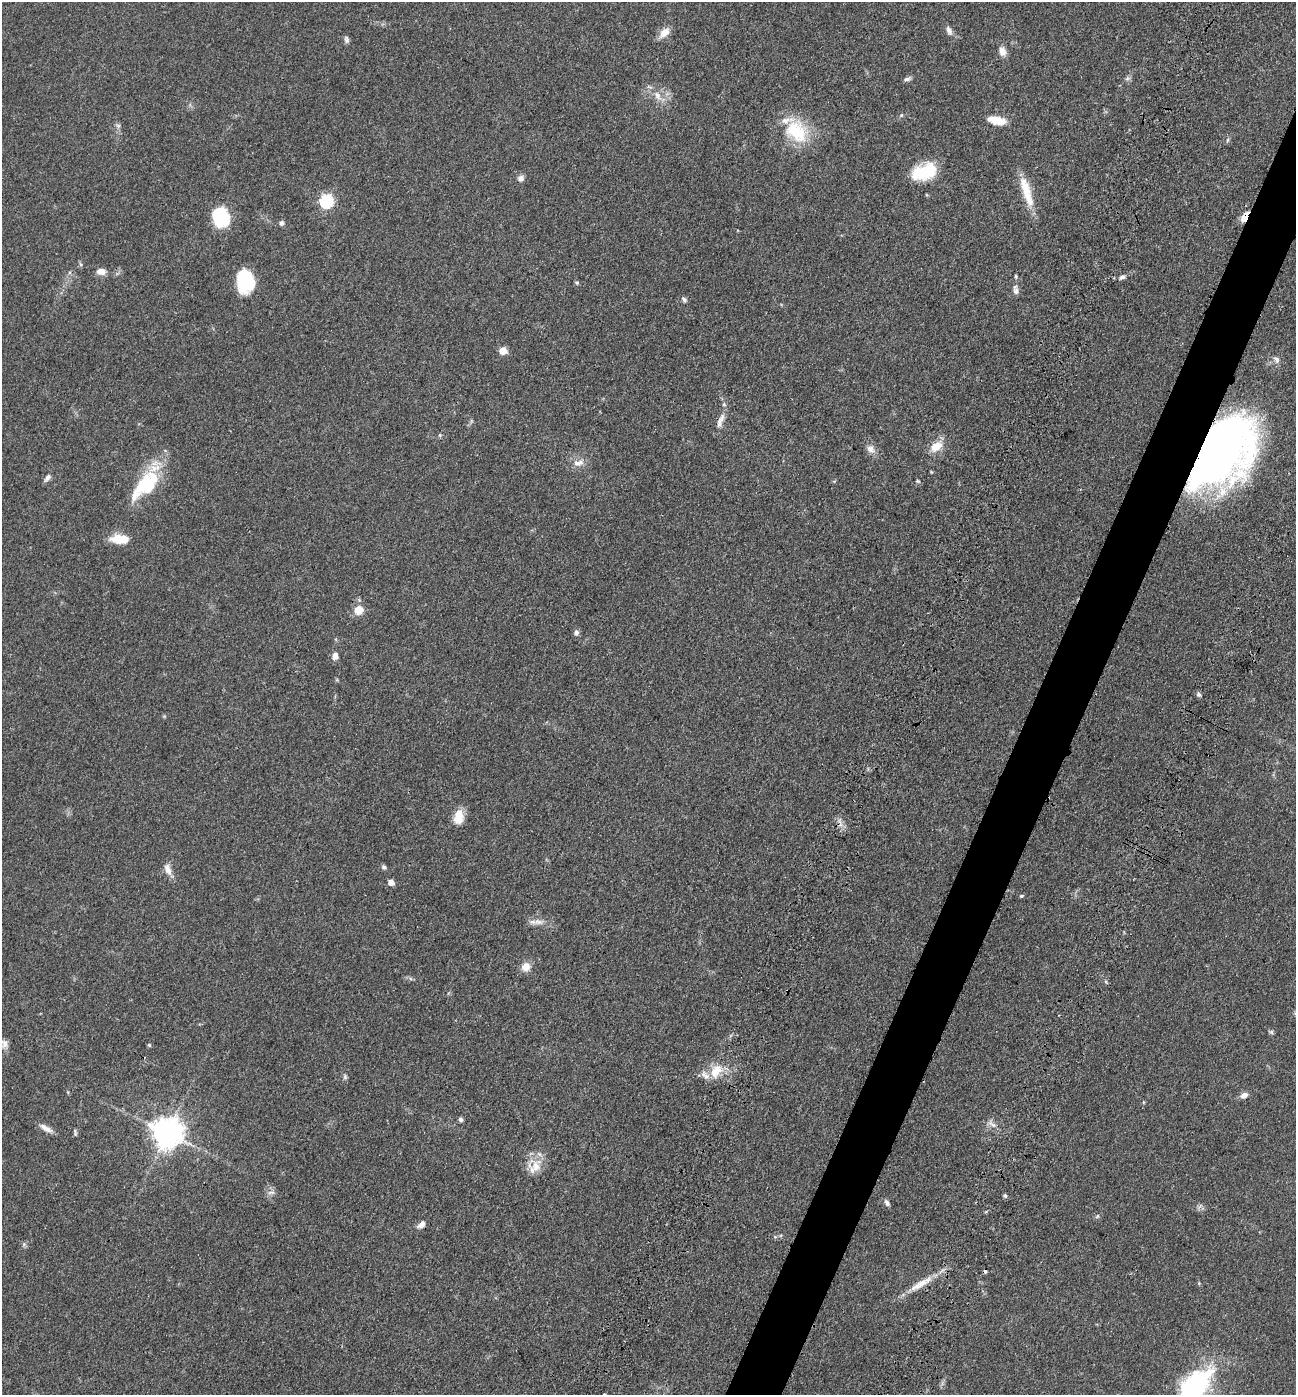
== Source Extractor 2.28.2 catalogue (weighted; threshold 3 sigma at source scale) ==
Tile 10 of 4 x 4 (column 2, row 3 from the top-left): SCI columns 1622-2915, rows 1520-2912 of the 5967 x 5890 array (HDU 1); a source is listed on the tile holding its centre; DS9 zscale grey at full resolution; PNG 1298 x 1397 px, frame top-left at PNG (2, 2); no overlay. Shown black and unused: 4% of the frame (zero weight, under 3 of 4 exposures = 11% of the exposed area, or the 3 px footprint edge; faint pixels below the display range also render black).
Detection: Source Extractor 2.28.2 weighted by HDU 2 'WHT'; one run over the whole footprint, this tile lists its part. Background 0.0618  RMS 0.0045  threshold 0.0201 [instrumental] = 3 sigma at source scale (4.5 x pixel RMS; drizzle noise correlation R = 1.50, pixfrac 1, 0.05/0.05 arcsec/px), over >= 5 px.
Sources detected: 80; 3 inside a brighter object's white glare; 1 cosmic-ray / hot-pixel residue — not listed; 4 inside a brighter listed object's ellipse — not listed separately; the other 72 listed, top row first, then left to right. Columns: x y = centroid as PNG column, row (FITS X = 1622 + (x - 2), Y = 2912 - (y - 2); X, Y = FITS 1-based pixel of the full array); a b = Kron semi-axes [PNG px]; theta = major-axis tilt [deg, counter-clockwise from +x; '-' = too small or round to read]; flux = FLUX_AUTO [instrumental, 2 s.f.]
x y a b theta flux
949 30 13 7 -64 2
664 33 14 9 44 4.6
346 39 10 6 -79 1.2
1002 51 11 8 -74 3.2
1127 78 8 6 35 1.1
907 79 10 5 22 1.3
657 95 14 7 -57 3.5
901 115 6 4 45 0.66
997 121 19 8 -12 7.5
118 126 6 6 - 0.93
796 131 33 26 -46 22
1228 140 6 4 88 0.68
924 172 28 16 16 18
521 178 9 8 - 1.8
1026 189 39 11 -72 11
327 201 6 6 - 60
1245 216 11 6 63 6.7
221 217 20 17 -71 19
281 223 7 6 - 1
80 264 6 4 -70 0.63
101 271 10 7 -8 3.3
1016 276 6 4 -87 0.57
1122 277 8 6 25 1.4
245 281 22 16 -84 23
577 283 5 5 - 0.63
1016 290 13 7 -76 2
684 300 8 6 -55 1.1
503 351 5 5 - 9.4
1276 359 12 6 -55 1.7
724 404 5 5 - 0.67
720 420 19 6 57 3.1
440 435 5 5 - 0.64
936 446 19 11 37 6
870 449 12 10 -61 2.8
1215 452 77 42 59 230
578 463 16 8 8 3.4
47 478 11 5 50 1.5
918 481 6 4 -44 0.55
147 485 43 21 63 25
118 539 14 10 6 8.8
358 610 10 9 - 5.6
576 632 7 6 - 1.3
335 656 8 7 - 2.5
1199 694 7 5 -65 0.96
459 817 18 11 82 6.3
384 867 6 6 - 0.94
168 869 17 8 -69 3.2
391 882 6 6 - 2.7
1021 896 6 4 1 0.59
538 922 14 7 -9 3
526 967 11 10 - 4
1271 1032 6 6 - 0.78
4 1044 12 9 -70 2.3
149 1045 5 5 - 0.59
716 1071 20 13 52 8.3
345 1077 7 5 -76 0.89
1244 1095 10 7 23 2.3
1143 1102 5 3 - 0.39
461 1119 6 5 - 1
992 1124 16 7 -36 2.4
46 1128 17 7 -29 3.1
75 1132 9 4 -81 0.78
167 1133 9 9 - 720
536 1166 22 18 -52 7.3
271 1192 11 5 10 1.5
1005 1196 6 4 -72 0.83
887 1203 9 5 -56 1.3
1097 1216 6 4 59 0.68
421 1225 10 6 43 2.2
24 1244 6 5 - 0.86
920 1284 42 8 32 8.4
1195 1386 30 16 45 78
Overlapping masked pixels (flux is a lower limit): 3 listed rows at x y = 1245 216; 1215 452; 920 1284
Isophote crosses this tile's border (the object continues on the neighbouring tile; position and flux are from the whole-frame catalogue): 1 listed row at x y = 1195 1386